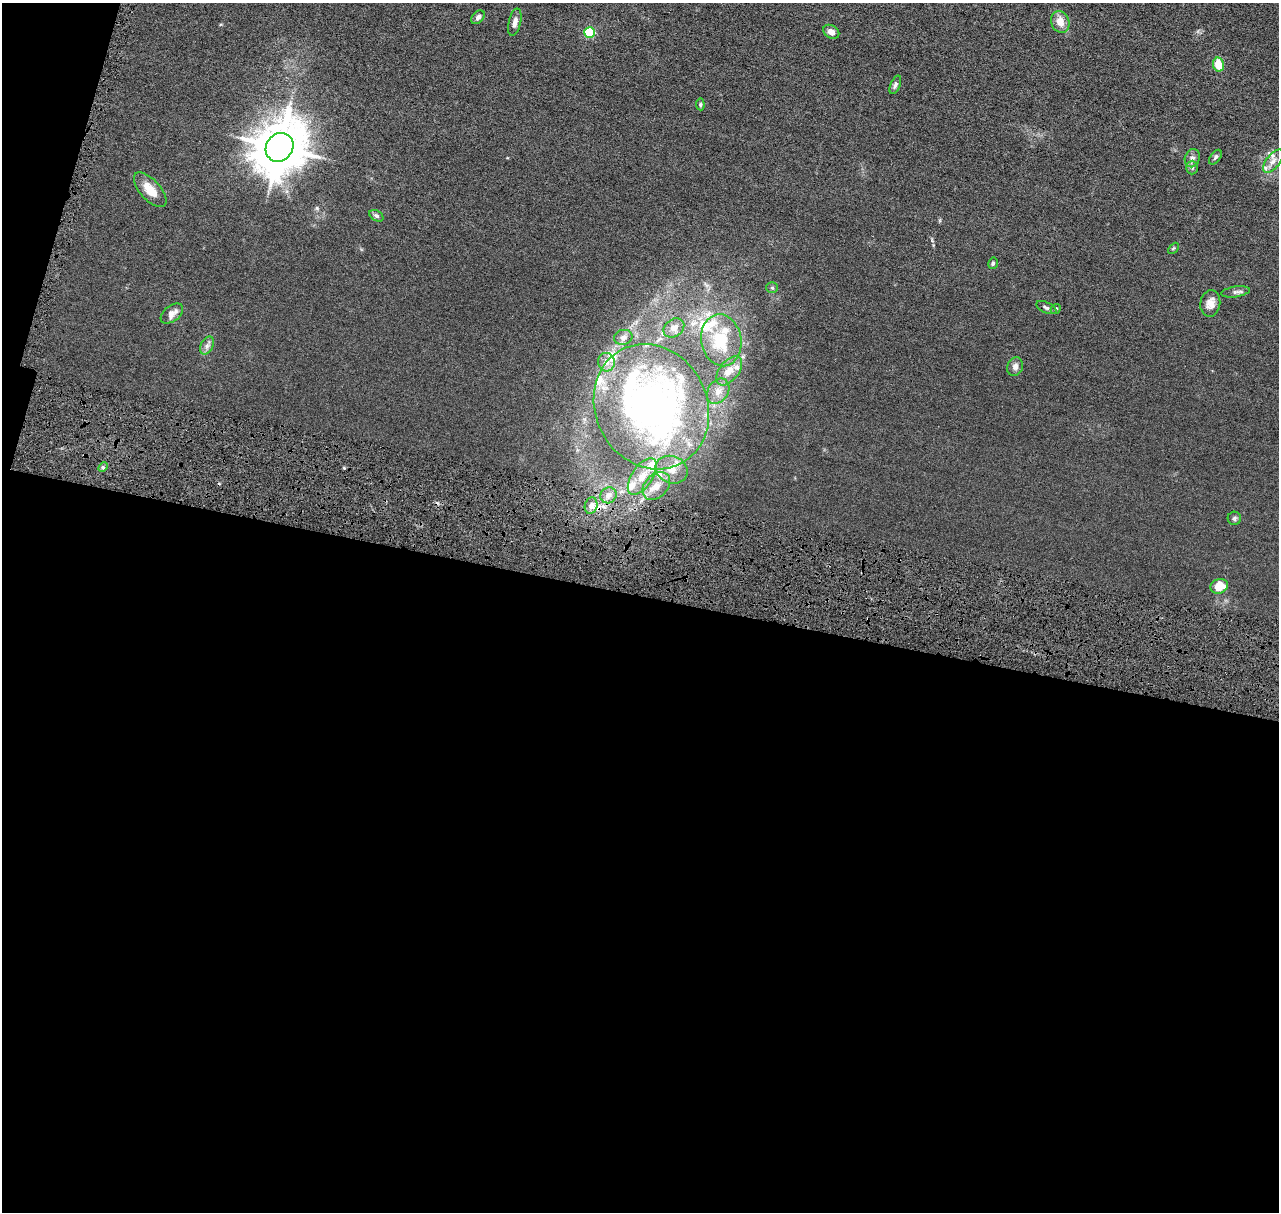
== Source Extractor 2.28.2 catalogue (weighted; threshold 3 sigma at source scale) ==
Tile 13 of 4 x 4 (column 1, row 4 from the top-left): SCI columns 17-1293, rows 252-1461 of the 5140 x 5218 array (HDU 1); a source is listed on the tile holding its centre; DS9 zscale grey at full resolution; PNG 1281 x 1214 px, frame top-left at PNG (2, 3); each listed source drawn as its Kron ellipse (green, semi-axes under 4 px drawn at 4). Shown black and unused: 53% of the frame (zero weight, under 4 of 8 exposures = <1% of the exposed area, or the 3 px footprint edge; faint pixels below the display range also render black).
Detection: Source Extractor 2.28.2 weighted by HDU 2 'WHT'; one run over the whole footprint, this tile lists its part. Background 0.0119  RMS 0.0042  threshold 0.0172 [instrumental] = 3 sigma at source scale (4.09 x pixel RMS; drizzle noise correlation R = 1.36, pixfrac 0.8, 0.05/0.05 arcsec/px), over >= 5 px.
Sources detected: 54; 1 cosmic-ray / hot-pixel residue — neither listed nor drawn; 13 inside a brighter listed object's ellipse — not listed separately; the other 40 listed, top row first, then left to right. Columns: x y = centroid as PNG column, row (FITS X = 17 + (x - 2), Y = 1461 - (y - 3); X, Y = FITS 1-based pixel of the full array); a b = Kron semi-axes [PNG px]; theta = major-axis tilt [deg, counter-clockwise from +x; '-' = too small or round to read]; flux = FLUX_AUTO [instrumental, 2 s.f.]
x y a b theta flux
478 17 8 5 49 1.2
515 22 14 6 77 1.8
1060 22 11 9 -68 3.7
590 32 5 5 - 24
831 32 9 6 -34 2
1218 65 7 5 -77 6.3
895 85 10 5 67 0.97
700 104 6 4 -85 0.48
280 147 15 13 54 1600
1215 157 8 5 53 0.77
1192 158 9 7 69 1.4
1273 161 14 6 51 2.1
1192 167 7 6 - 0.85
150 190 21 10 -48 5.5
376 216 7 5 -30 0.78
1173 248 6 4 45 0.47
993 263 6 4 75 0.59
772 288 6 5 - 0.55
1235 292 14 5 9 1.1
1210 303 13 10 82 3
1046 308 11 5 -25 0.89
1056 309 5 4 - 0.52
172 313 13 8 38 2.6
674 328 11 8 35 2.7
623 337 9 7 14 1.5
721 340 26 20 -80 16
207 346 9 6 63 1.3
606 362 9 8 - 1.8
1015 367 9 7 70 1.5
729 371 17 9 52 4
718 391 13 10 56 3.2
651 407 64 56 -62 160
103 467 5 4 - 0.59
672 470 16 13 -22 5.6
642 477 21 10 57 6.2
656 486 16 11 46 4.7
608 495 8 7 - 2.1
591 506 8 6 73 1.6
1234 518 7 6 - 0.74
1219 586 9 7 17 6.3